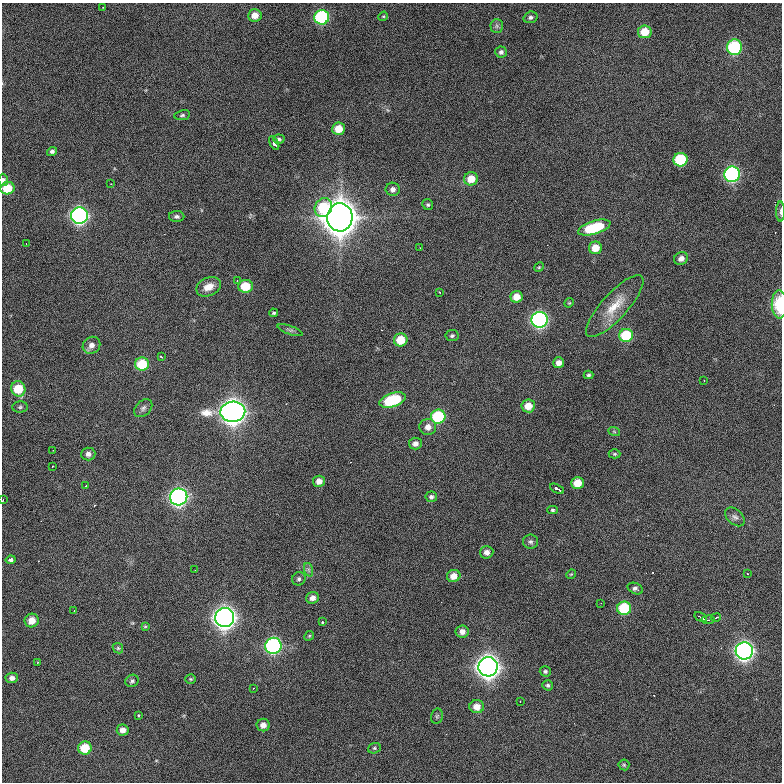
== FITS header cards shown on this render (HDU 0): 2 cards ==
NAXIS1  =                  780 / length of data axis 1
NAXIS2  =                  780 / length of data axis 2

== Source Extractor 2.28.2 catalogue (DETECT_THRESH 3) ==
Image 780 x 780 px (HDU 0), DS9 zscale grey, 1 PNG px = 1 image px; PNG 784 x 784 px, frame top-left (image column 1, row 780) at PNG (2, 3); each listed source drawn as its Kron ellipse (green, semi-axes under 4 px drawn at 4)
Background 1280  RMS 30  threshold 90.5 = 3 sigma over >= 5 px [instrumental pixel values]
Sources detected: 119; all 119 listed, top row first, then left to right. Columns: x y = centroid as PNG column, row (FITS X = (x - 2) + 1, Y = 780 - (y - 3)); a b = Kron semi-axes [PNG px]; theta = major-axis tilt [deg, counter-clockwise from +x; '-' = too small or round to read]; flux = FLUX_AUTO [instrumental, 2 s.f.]
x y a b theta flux
103 7 2 2 - 1.2e+03
255 15 7 6 - 2.0e+04
383 16 5 4 - 2.2e+03
322 17 7 7 - 2.3e+05
530 17 7 5 19 5.6e+03
497 26 7 6 - 5.3e+03
645 32 7 6 - 4.0e+04
734 47 8 7 - 2.0e+05
501 52 6 5 - 5.3e+03
182 115 8 5 9 4.1e+03
339 129 6 6 - 3.0e+04
279 139 5 4 - 3.5e+03
274 143 7 3 -60 1.5e+04
52 151 5 4 - 4.9e+03
681 160 7 7 - 1.3e+05
732 174 8 8 - 3.7e+05
471 179 7 6 - 3.3e+04
3 180 6 5 - 5.1e+03
111 184 2 2 - 1.2e+03
7 188 7 6 - 5.7e+04
393 189 7 6 - 9.1e+03
428 205 6 5 - 3.4e+03
323 207 10 8 62 8.2e+04
781 211 10 3 90 4.6e+03
79 216 8 8 - 6.2e+05
177 216 8 5 -1 5.6e+03
340 217 14 12 88 4.5e+06
594 228 17 6 17 1.1e+05
26 244 2 2 - 1.9e+03
420 248 2 2 - 1.6e+03
595 248 6 6 - 2.7e+04
681 258 7 6 - 1.1e+04
539 267 5 4 - 2.3e+03
237 281 3 3 - 2.1e+03
245 286 7 6 - 5.1e+04
209 287 13 9 25 2.2e+04
439 292 3 2 - 1.7e+03
516 297 6 6 - 2.2e+04
569 303 5 4 - 2.1e+03
779 305 14 7 -89 7.6e+04
615 306 40 13 48 5.2e+04
274 313 4 4 - 3.1e+03
539 320 8 8 - 5.0e+05
290 330 13 4 -20 5.4e+03
626 335 7 6 - 9.9e+04
452 336 6 5 - 3.9e+03
401 340 7 6 - 4.4e+04
91 345 9 8 - 1.3e+04
161 357 3 2 - 2.1e+03
559 363 5 5 - 1.2e+04
142 364 7 6 - 6.7e+04
588 375 5 3 - 3.4e+03
704 380 2 2 - 1.1e+03
18 389 8 7 - 5.6e+04
392 400 13 7 18 1.2e+05
528 406 7 6 - 2.7e+04
20 407 8 5 2 4.1e+03
143 408 10 7 45 6.9e+03
233 412 12 10 3 2.0e+06
438 417 7 7 - 1.4e+05
428 427 8 8 - 1.5e+04
614 431 6 4 -20 2.7e+03
415 444 6 6 - 1.0e+04
53 450 2 2 - 1.1e+03
88 454 7 6 - 9.0e+03
615 454 6 4 0 2.9e+03
52 466 3 2 - 2.8e+03
319 481 6 5 - 1.3e+04
577 483 6 6 - 3.7e+04
86 486 2 2 - 1.2e+03
557 489 7 3 -26 1.3e+04
179 497 8 8 - 6.8e+05
431 497 6 5 - 5.0e+03
3 500 3 2 - 1.9e+03
553 510 5 4 - 3.4e+03
735 517 11 7 -42 7.9e+03
530 542 7 7 - 5.6e+03
487 552 6 6 - 1.1e+04
11 560 5 3 - 8.8e+03
195 570 2 2 - 8.9e+02
309 570 7 4 -71 4.4e+03
571 574 5 4 - 2.0e+03
747 574 3 2 - 1.8e+03
454 576 7 6 - 2.1e+04
299 579 7 6 - 5.0e+03
635 588 8 5 -22 6.2e+03
313 598 6 6 - 1.0e+04
601 603 2 2 - 9.2e+02
624 608 7 6 - 1.0e+05
74 610 2 2 - 1.5e+03
225 617 9 9 - 1.5e+06
701 617 7 2 -33 3.2e+03
716 618 5 2 - 2.3e+03
708 620 7 3 4 4.7e+03
32 621 7 6 - 2.2e+04
322 622 3 3 - 6.6e+03
145 626 4 3 - 2.0e+03
462 632 6 6 - 1.1e+04
309 636 5 4 - 2.6e+03
273 646 8 8 - 3.9e+05
118 648 6 4 -45 3.1e+03
744 651 8 8 - 8.7e+05
38 662 3 2 - 1.4e+03
488 667 10 9 - 1.6e+06
545 671 5 5 - 3.9e+03
12 678 6 5 - 8.3e+03
191 679 5 4 - 2.6e+03
132 681 7 6 - 4.6e+03
548 685 5 5 - 3.8e+03
253 688 3 2 - 1.2e+03
520 702 3 2 - 3.1e+03
477 707 7 6 - 2.0e+04
138 715 3 3 - 4.1e+03
437 716 8 5 77 3.8e+03
263 725 6 6 - 1.3e+04
123 730 6 5 - 1.2e+04
85 748 7 6 - 5.4e+04
374 748 6 5 - 3.5e+03
624 765 5 5 - 3.0e+03
At the frame edge (FLAGS 8, measured only in part): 5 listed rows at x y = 3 180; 7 188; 781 211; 779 305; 3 500